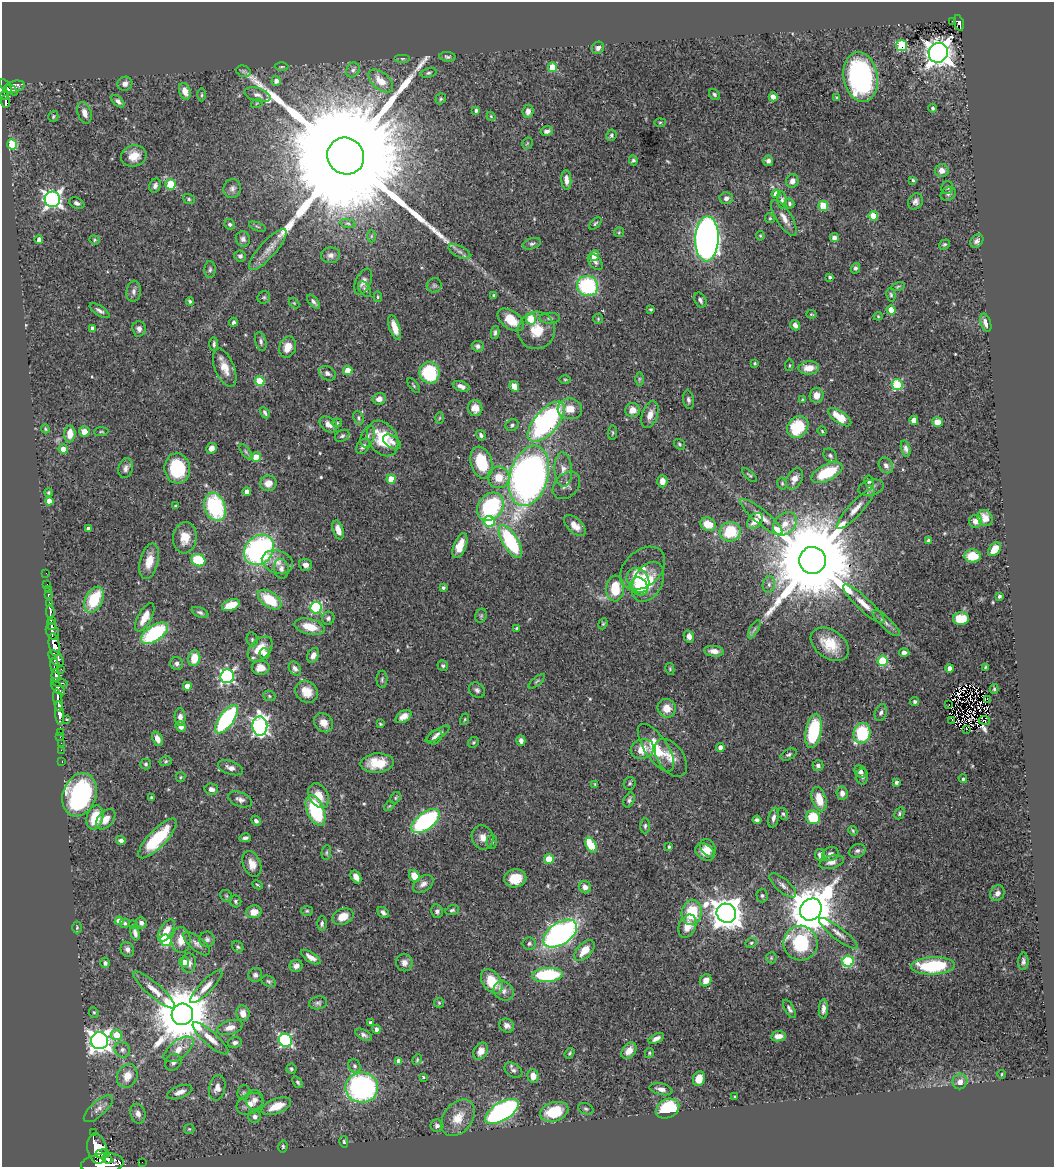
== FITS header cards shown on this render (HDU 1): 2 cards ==
NAXIS1  =                 1052
NAXIS2  =                 1165

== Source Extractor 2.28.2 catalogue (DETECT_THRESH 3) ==
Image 1052 x 1165 px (HDU 1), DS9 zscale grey, 1 PNG px = 1 image px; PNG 1056 x 1169 px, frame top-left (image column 1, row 1165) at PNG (2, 2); each listed source drawn as its Kron ellipse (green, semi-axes under 4 px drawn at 4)
Background 0.883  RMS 0.024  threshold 0.0723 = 3 sigma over >= 5 px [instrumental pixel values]
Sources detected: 532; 3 with non-positive FLUX_AUTO (blend fragments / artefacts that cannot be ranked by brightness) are neither listed nor drawn; of the other 529, the 500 brightest by FLUX_AUTO listed and drawn (29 fainter detections omitted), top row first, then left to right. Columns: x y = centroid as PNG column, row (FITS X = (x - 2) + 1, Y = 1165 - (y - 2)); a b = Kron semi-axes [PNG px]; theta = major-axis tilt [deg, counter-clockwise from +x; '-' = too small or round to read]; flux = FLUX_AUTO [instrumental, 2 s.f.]
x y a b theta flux
952 21 2 2 - 7.4
959 23 8 4 -73 180
901 45 5 5 - 110
598 48 6 6 - 6.1
938 53 10 9 - 2200
447 57 8 4 -5 3.4
402 59 8 4 0 2.5
282 67 7 3 1 2
552 67 5 4 - 49
353 70 8 6 59 4.8
243 71 7 5 -16 3.3
428 73 8 4 13 3.4
861 77 25 17 -80 330
276 81 5 4 - 7.5
381 81 14 8 -41 24
125 84 7 7 - 7.6
6 86 8 4 -54 370
14 87 11 5 15 340
12 90 7 4 -37 280
185 91 8 5 -70 15
714 94 6 5 - 3.4
5 95 4 4 - 240
202 95 6 3 90 2
257 95 13 6 -17 8.7
773 97 4 4 - 19
837 98 4 3 - 2.1
441 99 6 5 - 2.9
5 101 6 3 -89 200
118 101 8 4 -41 5.7
257 103 6 4 19 1.8
933 108 4 4 - 2.8
476 111 4 4 - 4.1
528 111 6 5 - 7.9
84 113 11 6 -71 11
53 116 6 5 - 2.5
491 116 4 4 - 1.9
660 122 5 3 - 1.8
547 131 6 4 13 5.9
611 135 6 5 - 3.2
527 143 6 5 - 2.5
12 144 5 5 - 79
134 156 13 10 13 22
346 156 19 18 - 140000
633 160 5 4 - 3
768 161 5 5 - 5.8
942 171 7 6 - 10
566 180 10 5 -85 10
913 180 4 4 - 2.3
792 181 7 6 - 9.1
170 184 5 5 - 78
155 186 7 5 64 6.1
947 188 6 6 - 3
232 189 9 8 - 6.8
776 194 4 4 - 23
948 194 8 6 33 4.3
726 198 6 6 - 6.4
52 199 8 7 - 690
189 199 6 4 -19 2.8
782 200 9 5 -80 4.3
916 201 8 7 - 6.8
77 203 8 5 -25 5.1
789 204 5 5 - 3.5
823 206 5 5 - 53
873 216 5 4 - 45
770 218 5 4 - 2
784 218 21 7 -58 15
348 223 8 4 -9 3.4
595 223 7 4 45 2.8
230 224 5 5 - 3.6
257 227 9 3 -21 2.2
619 232 5 4 - 2.2
371 236 6 4 89 2.1
760 236 5 4 - 1.8
834 237 4 4 - 7.8
243 239 8 7 - 5.9
707 239 22 12 88 1100
39 240 4 4 - 11
94 240 5 4 - 2.1
977 241 7 6 - 5.5
532 244 9 5 18 4
944 244 6 4 34 2.6
268 250 26 8 48 19
459 251 12 5 -27 7.3
331 255 9 8 - 7.6
240 256 6 5 - 4.1
594 256 5 4 - 32
595 262 9 6 -50 5.9
855 268 5 4 - 3.9
210 269 8 5 87 3.9
830 277 3 3 - 3.6
363 282 14 7 65 9.5
434 285 7 7 - 4
587 286 11 10 - 150
898 286 7 3 12 1.9
365 289 8 5 -55 4.2
134 291 10 7 84 6.3
891 295 7 4 -79 3
494 296 3 3 - 3.8
264 297 6 6 - 3.1
378 297 5 3 - 1.9
700 300 8 5 -62 4.9
190 301 4 3 - 3.4
313 302 8 4 -49 4.5
294 303 6 4 -45 1.8
651 309 4 3 - 2.1
891 310 5 4 - 22
100 311 11 4 -32 5.7
811 314 5 3 - 1.8
878 316 4 4 - 1.7
550 318 10 5 0 4.2
531 319 5 5 - 47
598 319 5 5 - 2
511 320 15 9 -36 38
233 322 4 4 - 3.2
986 323 9 5 -71 12
795 325 5 4 - 7.2
92 328 4 3 - 6.4
395 328 13 5 -72 20
139 329 8 6 -83 6.6
537 330 19 18 - 37
495 333 7 3 81 3.5
261 341 9 5 -75 4.9
214 344 7 4 -90 3.9
478 346 6 5 - 4.7
288 347 11 8 71 19
755 363 3 3 - 2.4
789 365 6 3 82 1.8
225 368 20 9 -68 23
809 368 10 6 6 19
348 371 4 4 - 37
327 373 9 6 -32 6.2
430 373 11 10 - 99
565 379 6 4 -1 2
639 379 7 4 89 3
260 381 5 4 - 68
414 385 8 3 -53 2.2
897 385 5 5 - 120
461 386 9 5 -19 8
514 386 5 4 - 14
817 395 7 7 - 12
379 399 7 5 22 10
688 400 9 5 -79 5
803 400 3 3 - 2.2
475 408 8 7 - 13
570 409 12 10 -3 22
632 410 7 7 - 14
265 413 6 4 -60 3.4
650 415 14 7 71 14
840 417 13 6 -35 39
359 418 7 5 -68 3.5
439 418 6 3 87 1.7
914 420 4 4 - 19
546 422 25 11 49 370
937 422 5 5 - 20
337 423 5 4 - 2.4
328 424 10 7 -38 11
512 425 7 5 34 3.8
798 427 12 9 50 73
45 429 4 3 - 2.1
84 431 5 5 - 14
822 431 5 3 - 1.7
101 432 7 3 4 1.8
612 433 7 3 86 1.9
70 434 8 5 88 23
481 435 5 4 - 4.4
342 436 8 5 27 3.9
368 436 11 6 70 6.5
383 438 19 14 -57 63
392 442 10 5 -34 6.5
679 444 6 4 -36 2.4
363 446 8 6 51 6.8
211 448 6 5 - 9.9
63 449 4 4 - 22
906 449 8 4 -76 5.5
246 452 9 4 -55 3.4
830 456 8 5 -47 3.9
256 457 4 4 - 45
481 462 16 10 -73 70
886 465 8 6 -55 8.4
126 468 10 7 74 6.9
177 468 15 12 -82 97
563 470 17 8 -87 15
827 473 17 8 26 75
749 475 9 3 -42 2.4
529 476 31 19 74 900
499 477 11 10 - 27
391 479 4 4 - 32
794 479 11 7 61 12
662 481 6 5 - 12
869 481 6 4 -79 3.5
268 483 8 8 - 16
782 483 6 4 -77 2.6
566 485 16 11 44 9.7
871 488 13 8 13 7
247 492 4 4 - 12
48 493 4 4 - 2.2
49 501 4 4 - 19
175 506 4 3 - 2.1
215 507 14 10 -69 150
490 507 15 12 50 180
856 509 27 6 48 18
761 517 26 7 -40 19
985 518 8 7 - 15
755 521 9 6 46 17
975 521 6 6 - 9.8
489 522 6 5 - 84
708 524 8 6 -24 32
785 524 13 10 43 18
575 525 13 7 -44 15
88 529 4 4 - 7.5
338 530 10 5 -72 16
730 532 10 10 - 62
185 538 15 12 84 24
929 540 4 3 - 2.9
510 541 19 7 -59 150
460 546 13 6 69 24
995 549 8 5 50 23
259 550 16 13 45 350
973 556 8 6 -6 36
198 560 7 6 - 73
813 560 13 13 - 45000
149 561 18 9 76 27
277 562 16 11 -17 18
305 565 6 6 - 8
643 568 26 18 42 33
281 569 10 7 -79 7.5
46 573 2 2 - 7.8
638 580 13 10 -58 42
648 582 21 14 61 53
47 584 2 2 - 12
769 584 8 6 76 5.1
639 586 10 8 -49 43
443 588 3 3 - 2.9
615 588 13 9 87 49
48 590 2 2 - 9.4
48 595 4 3 - 59
999 596 3 3 - 3.1
94 600 14 8 63 70
270 600 13 7 -35 58
50 604 3 3 - 170
864 604 27 6 -43 22
231 605 9 5 21 34
316 608 6 6 - 180
50 612 7 3 -83 240
200 612 9 4 -23 4.6
481 616 7 5 68 3.3
145 617 16 6 61 24
328 618 7 6 - 4.5
961 619 8 6 1 42
51 620 4 3 - 460
886 623 18 5 -44 8.9
603 624 6 4 67 2.1
52 625 5 4 - 690
310 627 15 7 -14 30
517 629 3 3 - 3.3
754 629 10 4 60 4
52 631 8 6 -61 660
154 633 15 8 35 160
689 636 6 5 - 9.2
252 639 7 5 -77 2.9
830 644 21 14 -35 44
54 645 12 5 -81 1900
260 649 14 9 45 33
714 651 10 5 -6 12
904 652 5 4 - 6
265 653 5 5 - 7.1
313 655 8 5 64 9.4
56 658 9 6 -49 840
194 658 8 6 75 28
882 661 5 5 - 94
177 664 6 6 - 5.3
54 666 7 4 -82 340
443 666 5 5 - 3.1
985 667 4 3 - 1.9
261 668 9 7 0 17
950 668 4 4 - 12
61 669 2 2 - 40
295 669 7 5 -57 5.4
670 669 6 4 -78 2
56 676 6 4 -83 620
227 676 7 6 - 390
382 679 8 5 88 3.2
537 681 10 4 40 2.8
59 682 8 3 -11 330
187 686 4 4 - 21
58 688 8 4 -44 240
994 689 5 4 - 2.4
477 690 8 7 - 5.5
307 692 12 10 -44 23
269 696 6 5 - 2.4
987 699 3 2 - 1.7
58 700 11 3 -82 1200
915 702 4 4 - 3.4
949 705 2 2 - 2.8
667 708 9 9 - 20
59 713 12 4 -86 1400
881 713 8 6 70 4.9
403 716 9 5 31 12
180 717 9 5 -88 7.9
67 719 3 2 - 1.8
227 719 17 7 54 260
465 719 6 4 73 2
952 720 3 2 - 3
984 720 6 3 -8 5
323 723 10 8 -45 17
380 724 4 3 - 1.7
181 726 5 4 - 10
260 726 9 7 -87 510
966 729 2 2 - 2
813 731 17 7 79 120
60 733 3 3 - 42
862 733 10 8 73 100
437 734 14 4 32 6.8
60 737 2 2 - 16
435 737 8 6 41 6.1
157 739 7 5 -65 10
521 741 5 4 - 6.5
473 742 6 5 - 2.4
61 743 2 2 - 11
720 747 4 4 - 10
656 748 27 11 -56 55
642 749 12 9 17 28
61 750 2 2 - 13
789 754 8 5 26 3.8
671 758 21 13 -55 22
62 761 3 2 - 22
166 761 6 5 - 2.6
377 763 17 9 3 38
146 764 5 5 - 2.9
818 766 5 5 - 4.8
230 768 13 6 -19 8.6
860 771 6 5 - 6.2
181 777 5 4 - 1.9
862 777 8 6 -87 5.1
963 779 4 3 - 3.1
896 782 4 3 - 4.3
630 783 6 6 - 3.2
595 785 4 3 - 2.3
211 789 7 5 -12 7.3
842 793 6 5 - 9.3
80 795 22 16 70 240
319 796 13 9 -61 23
151 798 3 3 - 2.7
396 798 6 4 58 2.4
240 799 12 7 -20 7.7
819 799 12 7 -74 31
629 800 8 5 65 4
389 806 6 3 43 1.7
316 810 16 8 -68 120
899 813 6 4 62 2.8
783 814 6 5 - 3.2
813 817 7 6 - 57
95 818 12 8 73 46
773 818 10 5 78 6.6
106 819 12 7 47 16
757 820 4 4 - 4.3
256 821 5 4 - 4.5
425 821 16 8 37 230
645 826 7 5 88 3.3
853 831 5 4 - 2
483 837 12 11 - 14
157 838 26 8 46 84
245 838 6 4 13 5
121 840 5 4 - 5.7
492 842 6 5 - 3.4
591 845 8 5 -61 71
669 847 3 3 - 2.8
708 848 9 7 -55 15
857 851 8 6 25 5.3
705 852 10 7 -35 18
326 853 7 5 84 2.9
830 854 8 7 - 6.5
820 855 6 5 - 7.5
549 859 5 4 - 40
831 862 12 6 15 8.3
252 864 13 8 -69 16
414 876 6 5 - 32
356 877 7 4 -58 12
515 878 11 9 10 35
423 884 11 7 35 9
257 885 5 3 - 1.7
783 885 16 6 -41 8.6
585 887 6 6 - 11
997 893 8 6 54 7.7
762 895 7 5 -88 3.5
226 896 6 5 - 3.1
236 901 6 5 - 2.9
811 909 11 10 - 7900
452 910 7 5 21 3.2
307 911 6 5 - 2.6
437 911 7 6 - 5
254 912 7 6 - 18
383 912 6 5 - 4.7
692 912 12 10 80 61
726 913 10 9 - 2900
343 917 11 8 23 21
119 921 4 4 - 18
125 923 5 5 - 2.6
141 923 6 5 - 6.5
322 924 7 5 90 3.8
133 925 5 4 - 2.1
687 926 12 8 67 21
77 927 6 5 - 2.2
166 931 12 6 57 20
135 933 7 4 -75 7.7
838 933 24 6 -37 12
560 934 19 10 34 580
207 939 8 7 - 5.1
166 940 6 5 - 130
181 940 13 9 87 21
197 943 16 7 -40 8.4
751 943 6 5 - 2.6
801 943 17 17 - 120
529 944 6 6 - 3.8
238 947 6 5 - 3.3
127 949 8 6 -64 6.2
584 950 12 7 47 27
311 957 11 5 -32 9.1
771 958 5 5 - 2.5
848 961 5 5 - 150
1023 961 8 5 88 4.6
184 962 5 5 - 15
105 963 5 4 - 3.8
189 963 10 7 85 9.1
404 963 8 8 - 9.2
296 966 6 6 - 7.4
933 966 22 8 2 120
255 975 7 7 - 5.6
547 975 15 7 4 150
706 980 6 5 - 14
269 981 7 5 -25 3.3
492 981 13 9 -53 48
206 987 22 6 46 15
154 990 27 7 -41 19
504 991 11 9 -40 9.4
318 1003 9 6 8 4.6
439 1003 5 5 - 2.1
789 1009 10 4 -61 5.3
823 1009 9 4 87 7.9
94 1012 5 4 - 2.3
243 1013 8 6 -83 14
182 1014 11 10 - 13000
370 1023 4 3 - 5.8
507 1025 8 6 -30 6.8
230 1027 13 7 15 13
376 1029 4 4 - 6.9
116 1035 5 5 - 30
364 1035 9 5 -28 5
778 1036 7 5 8 12
210 1038 23 6 -42 18
656 1038 8 4 27 8.1
285 1040 7 6 - 260
99 1041 8 8 - 1100
235 1042 7 5 13 6
179 1049 17 9 38 22
122 1050 8 7 - 5.7
481 1051 9 6 64 14
629 1051 9 6 51 13
570 1053 6 4 54 2.5
649 1053 5 3 - 2.2
417 1060 5 3 - 2
399 1061 4 4 - 12
173 1062 9 7 51 6.7
354 1066 7 6 - 4.5
291 1069 5 5 - 2.8
513 1070 10 6 -31 5.2
1002 1074 4 4 - 1.9
127 1076 12 10 65 23
533 1076 7 5 -88 12
423 1077 4 4 - 1.8
699 1079 7 6 - 18
960 1081 8 7 - 11
298 1082 6 4 -53 2.8
362 1087 16 15 - 370
217 1088 13 8 78 12
661 1089 11 5 -13 8.6
180 1092 13 6 21 12
244 1093 8 6 73 3.7
735 1096 3 3 - 1.8
254 1100 9 9 - 9.9
250 1104 14 10 29 16
276 1106 16 7 21 34
98 1109 18 7 42 11
586 1109 8 5 -20 3.4
667 1109 12 9 27 120
502 1111 19 9 31 390
554 1112 14 9 17 60
138 1114 10 7 -75 9.3
255 1116 6 6 - 6.6
458 1118 20 14 52 30
437 1126 6 6 - 5.3
189 1129 5 5 - 2.2
93 1133 3 2 - 77
344 1142 6 4 -76 2.3
283 1146 6 4 79 2.4
97 1149 15 9 -78 4000
102 1154 7 4 6 1100
107 1159 5 3 - 570
142 1162 2 2 - 8.9
102 1164 21 10 7 4400
At the frame edge (FLAGS 8, measured only in part): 1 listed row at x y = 102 1164
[29 fainter detections neither listed nor drawn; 3 non-positive-flux detections neither listed nor drawn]